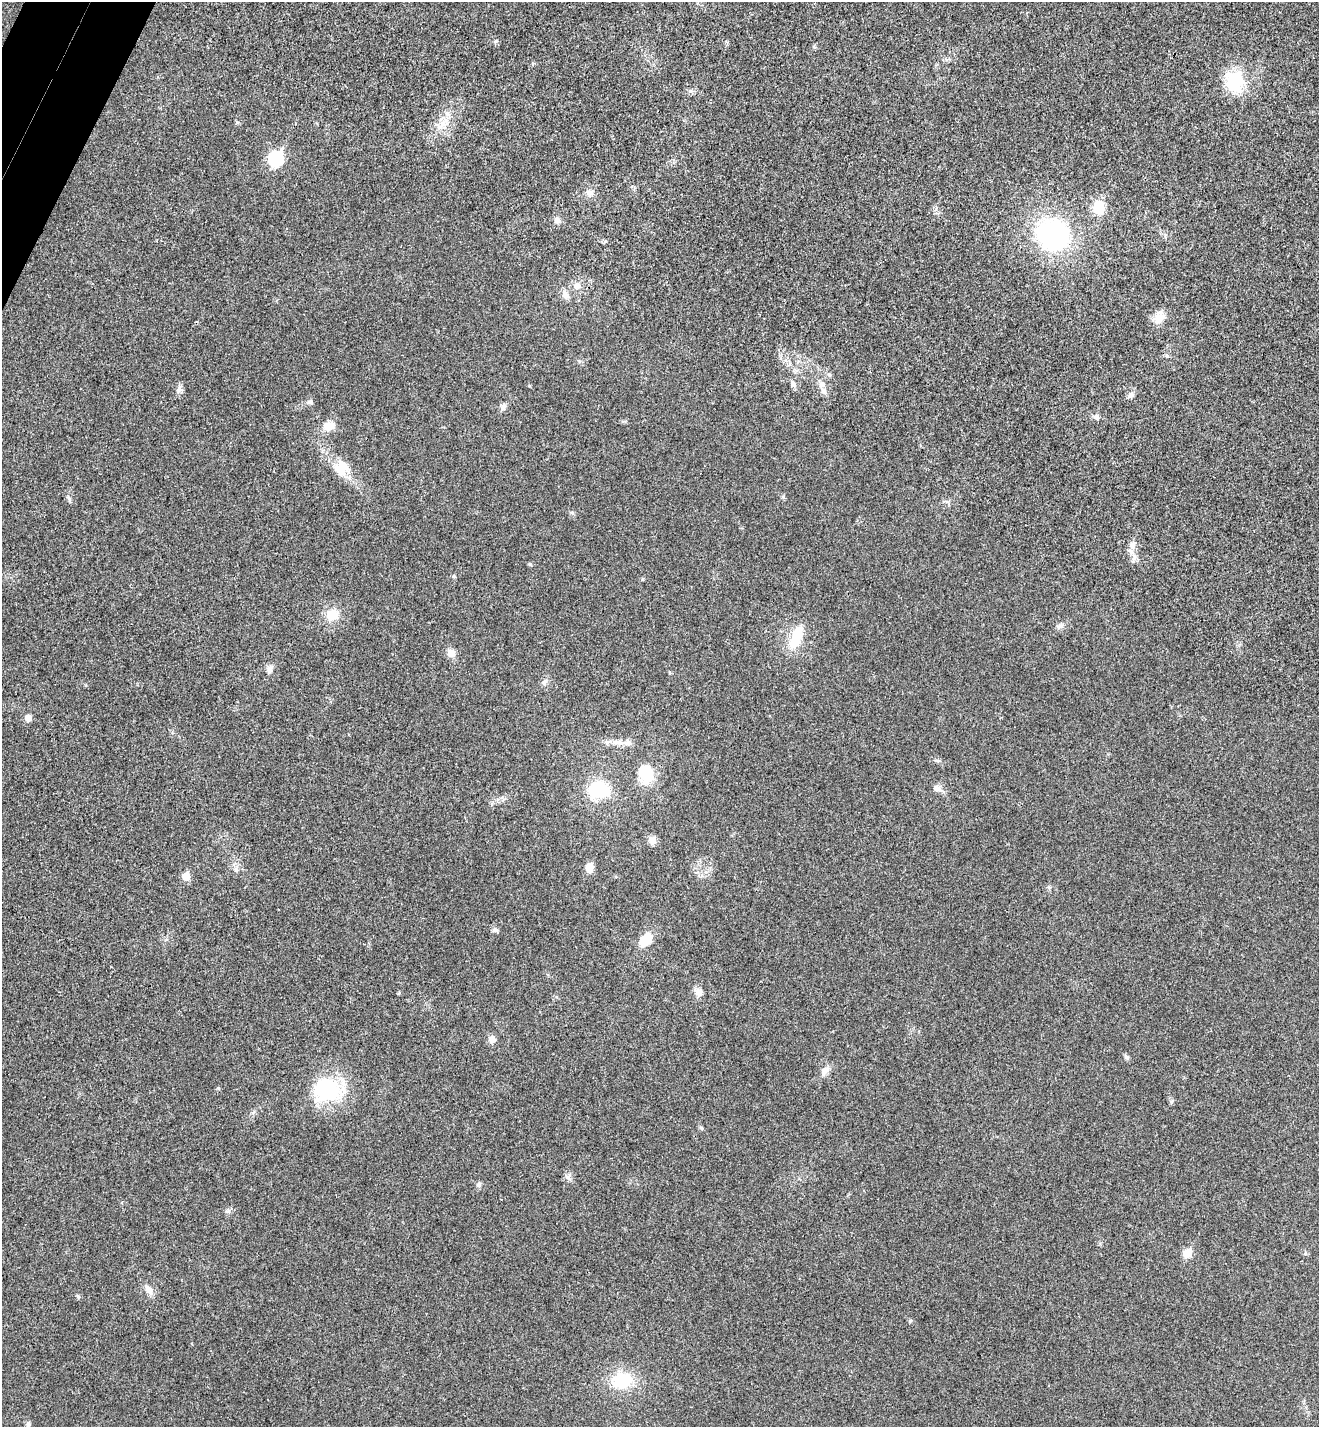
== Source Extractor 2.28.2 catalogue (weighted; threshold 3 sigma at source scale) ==
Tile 11 of 4 x 4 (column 3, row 3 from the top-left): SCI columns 2830-4146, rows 1459-2883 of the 5795 x 5765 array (HDU 1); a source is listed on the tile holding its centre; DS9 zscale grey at full resolution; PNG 1321 x 1429 px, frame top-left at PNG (2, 2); no overlay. Shown black and unused: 1% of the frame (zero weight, under 3 of 4 exposures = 6% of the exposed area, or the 3 px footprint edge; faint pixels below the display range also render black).
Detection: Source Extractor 2.28.2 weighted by HDU 2 'WHT'; one run over the whole footprint, this tile lists its part. Background 0.0216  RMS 0.0064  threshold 0.0287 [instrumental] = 3 sigma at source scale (4.5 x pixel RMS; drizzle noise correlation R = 1.50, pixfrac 1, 0.05/0.05 arcsec/px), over >= 5 px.
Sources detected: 59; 2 inside a brighter object's white glare — not listed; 3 inside a brighter listed object's ellipse — not listed separately; the other 54 listed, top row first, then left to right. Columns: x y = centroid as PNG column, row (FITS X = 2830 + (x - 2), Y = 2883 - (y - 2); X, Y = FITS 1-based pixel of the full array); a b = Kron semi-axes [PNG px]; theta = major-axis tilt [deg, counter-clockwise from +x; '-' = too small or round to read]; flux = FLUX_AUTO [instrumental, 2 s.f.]
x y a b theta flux
1235 81 23 21 -74 29
448 114 10 6 -59 2.7
443 124 14 10 2 6.7
275 159 8 7 - 93
589 193 10 9 - 3.3
1099 207 12 10 -77 17
557 220 8 8 - 2.6
1053 235 26 23 -25 110
577 285 9 8 - 3.6
565 295 11 8 -57 3.5
1159 317 18 12 62 7.1
829 375 6 5 - 1.1
793 384 9 7 -60 2.4
822 384 10 7 43 2.7
179 389 11 7 78 2.6
1130 395 11 7 38 2.2
310 402 8 6 15 1.5
503 407 9 6 70 2
1096 417 8 7 - 2
329 426 15 11 15 7.3
340 470 23 13 -47 12
783 497 7 4 -46 0.94
572 513 6 5 - 1.1
1131 551 13 7 -33 3.4
454 576 6 3 72 0.72
332 615 15 14 - 10
1060 626 8 5 44 1.7
796 637 33 14 68 17
451 653 10 9 - 4.3
269 669 12 7 80 2.7
544 682 8 5 83 1.6
28 718 5 5 - 5
618 742 20 6 -5 5.2
646 774 24 17 -85 18
937 788 13 8 -17 3.4
598 789 19 17 44 30
652 841 10 9 - 3.7
589 868 9 7 82 7.4
186 876 6 5 - 12
495 930 8 6 -25 1.7
645 940 13 9 44 13
698 992 10 9 - 3.7
492 1039 9 8 - 3.7
1126 1057 8 5 -53 1.3
825 1070 12 8 43 3.7
327 1090 34 28 -15 46
701 1128 6 4 -45 0.87
568 1177 7 6 - 1.8
479 1184 7 6 - 1.6
1187 1253 6 6 - 14
148 1289 12 8 -51 4.3
910 1321 6 3 19 0.76
622 1381 22 17 10 26
28 1424 7 6 - 1.4
Unlisted compact peaks at least as high as the median listed source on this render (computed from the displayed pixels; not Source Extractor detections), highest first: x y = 78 1296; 218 1088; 530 564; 496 41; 69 500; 237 122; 227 1211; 643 579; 529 386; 1171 1102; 814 47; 579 361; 690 91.